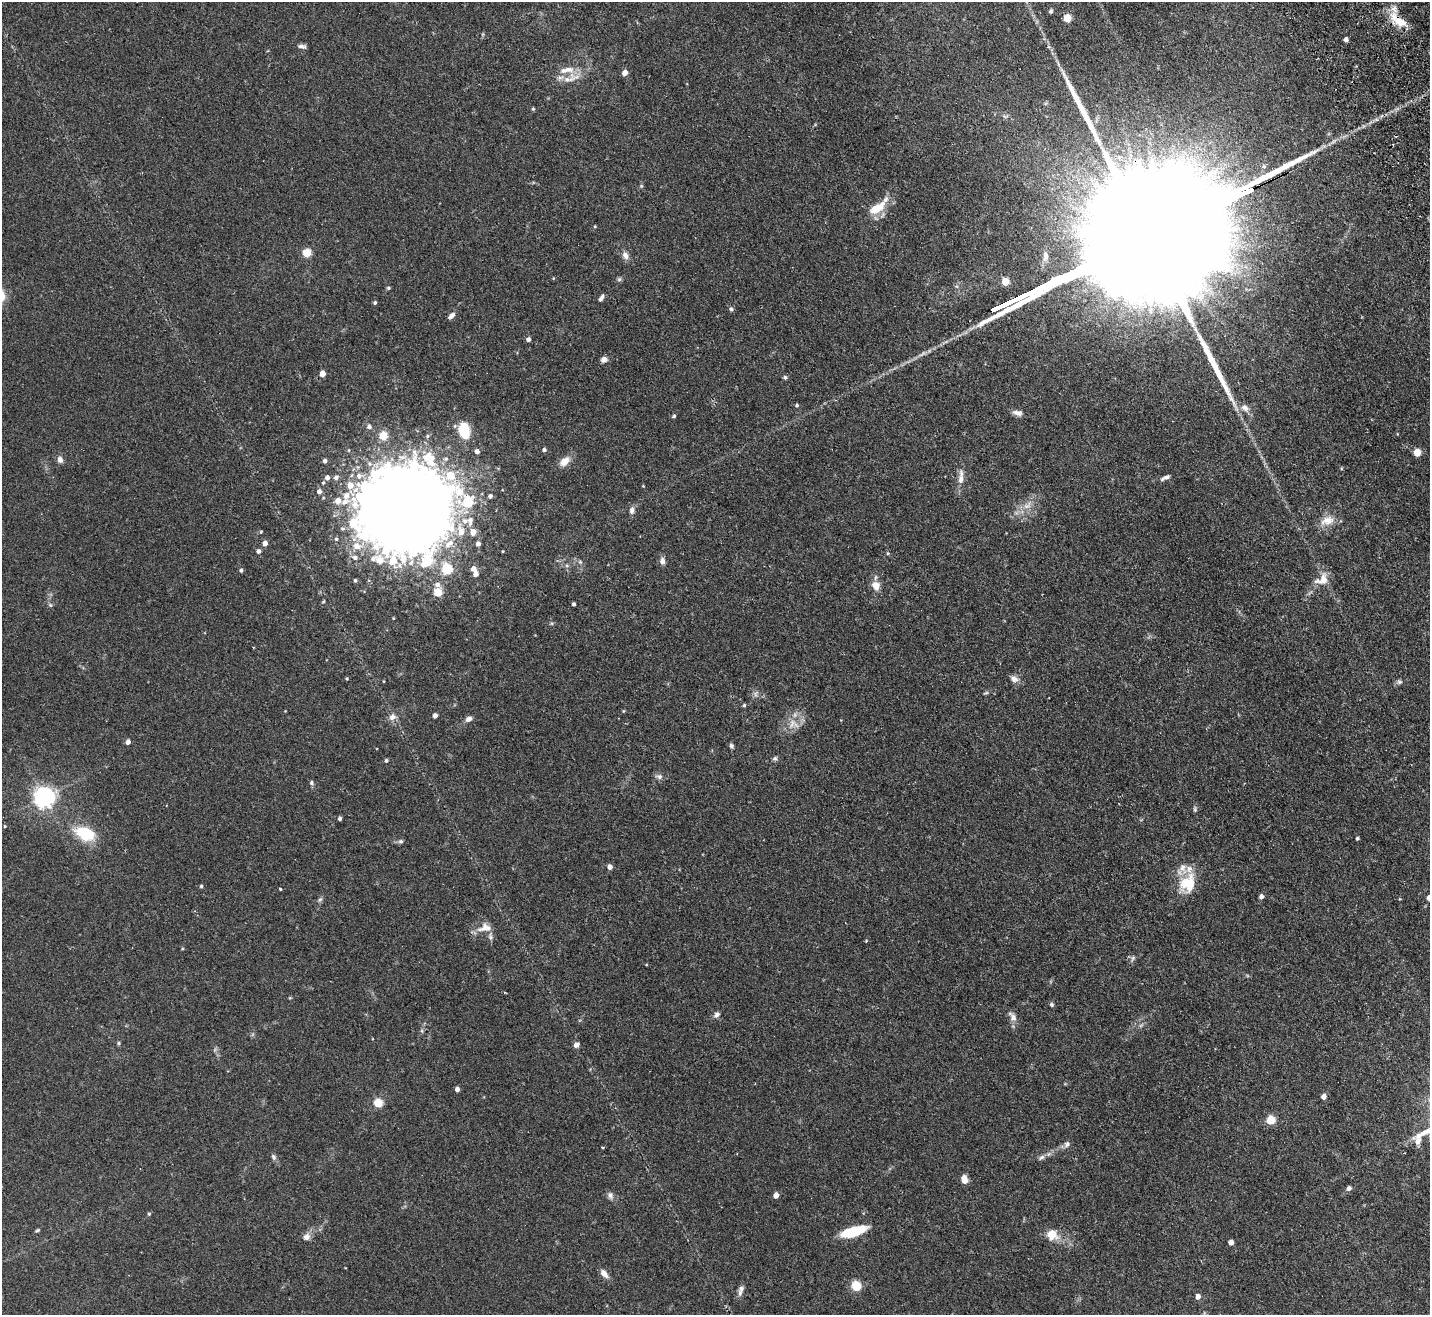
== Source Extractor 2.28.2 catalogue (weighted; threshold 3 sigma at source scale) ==
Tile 10 of 4 x 4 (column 2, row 3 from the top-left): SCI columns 1481-2908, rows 1634-2946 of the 5815 x 5758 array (HDU 1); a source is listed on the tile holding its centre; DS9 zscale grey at full resolution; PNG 1432 x 1317 px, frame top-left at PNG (2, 2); no overlay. Shown black and unused: <1% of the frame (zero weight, under 2 of 3 exposures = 3% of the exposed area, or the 3 px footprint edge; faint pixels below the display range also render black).
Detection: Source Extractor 2.28.2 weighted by HDU 2 'WHT'; one run over the whole footprint, this tile lists its part. Background 0.0802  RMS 0.0065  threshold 0.0291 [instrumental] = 3 sigma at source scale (4.5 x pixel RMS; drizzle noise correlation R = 1.50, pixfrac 1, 0.05/0.05 arcsec/px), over >= 5 px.
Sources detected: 173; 2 too faint to see at this stretch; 4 inside a brighter object's white glare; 2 cosmic-ray / hot-pixel residue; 3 long thin detections or spike segments (spike, bleed or trail) — not listed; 13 inside a brighter listed object's ellipse — not listed separately; the other 149 listed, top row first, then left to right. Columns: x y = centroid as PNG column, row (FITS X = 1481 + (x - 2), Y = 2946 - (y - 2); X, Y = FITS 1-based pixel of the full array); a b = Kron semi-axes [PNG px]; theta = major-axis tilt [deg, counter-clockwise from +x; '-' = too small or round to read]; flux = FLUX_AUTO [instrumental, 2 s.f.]
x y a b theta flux
1051 11 4 4 - 1.5
1067 18 5 5 - 15
1398 20 28 11 -36 13
1346 39 4 4 - 2.5
302 46 10 5 -4 1.8
625 73 4 4 - 5.7
569 79 29 13 27 10
533 109 5 3 - 0.67
1120 157 6 4 17 1.5
877 208 25 11 32 13
595 226 4 4 - 0.53
307 253 5 5 - 25
625 255 10 7 -62 3.3
1045 256 15 8 88 3.6
619 279 6 5 - 1.1
1005 282 5 5 - 16
388 288 5 4 - 0.79
601 298 9 4 55 1.7
375 303 4 4 - 1.1
1008 303 25 3 25 3000
731 309 6 5 - 1.3
451 316 9 6 44 2.4
528 339 5 5 - 2
604 359 8 6 21 2.9
322 374 5 4 - 6.9
785 377 6 5 - 1.1
797 405 4 4 - 1
1245 408 11 8 -41 4.1
1017 413 13 7 -10 3.2
674 416 5 4 - 1.1
369 427 6 6 - 2.1
464 430 15 10 -78 22
383 436 5 5 - 25
427 436 6 5 - 1
544 450 4 4 - 1.5
477 451 5 4 - 2.7
1417 452 5 5 - 15
427 457 14 10 60 10
60 459 9 7 -67 2.6
325 461 4 4 - 1.9
564 461 14 9 41 6.3
359 476 11 8 10 4.6
336 477 6 5 - 2
327 478 5 4 - 2.9
1165 478 13 5 27 2.3
961 479 15 7 -90 4.7
323 483 5 4 - 0.83
350 486 7 6 - 6.2
643 486 3 3 - 0.42
319 491 5 5 - 2.7
346 496 10 8 79 5.4
490 496 5 5 - 1.9
338 501 5 5 - 6.1
467 502 13 8 -52 40
1027 506 14 8 30 5.4
405 510 46 40 54 4300
632 510 10 6 82 2.4
470 520 13 7 83 4.7
1327 521 20 12 17 7.6
461 531 15 9 -83 8.8
261 532 4 4 - 0.59
473 532 7 6 - 5.5
336 539 5 5 - 0.94
265 543 4 4 - 3.9
449 544 17 9 43 9
478 544 5 5 - 2.5
357 546 11 9 -10 6.8
258 551 4 4 - 2.2
887 553 5 3 - 0.64
355 557 7 6 - 2.4
380 560 10 9 - 6.7
662 561 8 6 -84 2.8
580 562 6 5 - 1.1
567 565 6 4 -1 1.1
447 569 6 5 - 43
473 569 6 5 - 3.5
241 570 4 4 - 1.4
476 574 5 5 - 3.8
355 580 4 3 - 1
1323 580 16 11 77 7.3
437 584 7 6 - 2.4
876 586 12 10 -71 5.8
438 592 5 5 - 21
574 604 4 3 - 1.3
50 605 6 5 - 1.1
552 623 5 5 - 0.86
347 678 4 3 - 0.62
1014 679 11 8 -29 3.1
1399 682 7 6 - 1.4
986 693 6 4 19 0.84
756 694 9 4 82 1.5
744 705 5 5 - 0.8
623 711 5 3 - 0.52
435 715 4 4 - 2.8
392 717 10 8 37 3.3
469 719 9 6 27 2.6
128 742 4 4 - 3.5
731 746 7 5 -72 1.3
775 758 7 6 - 1.3
386 760 4 4 - 1
659 776 10 6 -14 2.1
311 783 6 5 - 1.3
44 797 7 7 - 380
1195 809 8 5 -83 1.1
340 818 4 4 - 1.6
5 826 4 4 - 0.61
85 833 15 9 -22 34
1357 838 4 3 - 0.99
401 841 6 5 - 1.3
610 867 5 4 - 3.2
1184 883 21 15 74 14
201 886 4 3 - 0.87
280 889 3 3 - 0.74
1261 896 4 4 - 2.4
1429 898 5 4 - 3.1
320 899 8 5 61 1.4
1400 899 4 4 - 0.46
485 928 21 12 9 6.8
866 941 4 4 - 0.49
1133 958 9 5 69 1.5
290 998 5 3 - 0.53
1052 1005 5 5 - 1
717 1015 8 6 27 1.9
1013 1017 15 8 -55 3.7
422 1031 6 4 -72 0.82
119 1043 5 4 - 0.8
576 1045 6 5 - 2.9
457 1089 4 4 - 2.5
1324 1096 6 6 - 2.4
378 1103 5 5 - 30
1271 1120 5 5 - 25
1067 1144 10 7 47 2.1
602 1148 3 2 - 0.87
274 1157 8 6 -58 1.5
1042 1157 9 6 31 1.9
964 1180 7 5 -76 6.9
1349 1188 6 5 - 2
610 1195 10 8 -66 2.4
776 1195 5 4 - 5.2
149 1214 5 4 - 0.86
37 1230 6 3 25 0.84
853 1231 26 9 17 23
1052 1235 14 13 - 9
306 1237 9 8 - 3.2
1231 1242 4 4 - 4.2
604 1274 12 7 -47 3.9
856 1286 5 5 - 38
741 1289 9 8 - 2.6
1198 1297 5 5 - 3.5
Overlapping masked pixels (flux is a lower limit): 2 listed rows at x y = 1398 20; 1008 303
Isophote crosses this tile's border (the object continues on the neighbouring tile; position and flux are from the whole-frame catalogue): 1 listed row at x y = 1429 898